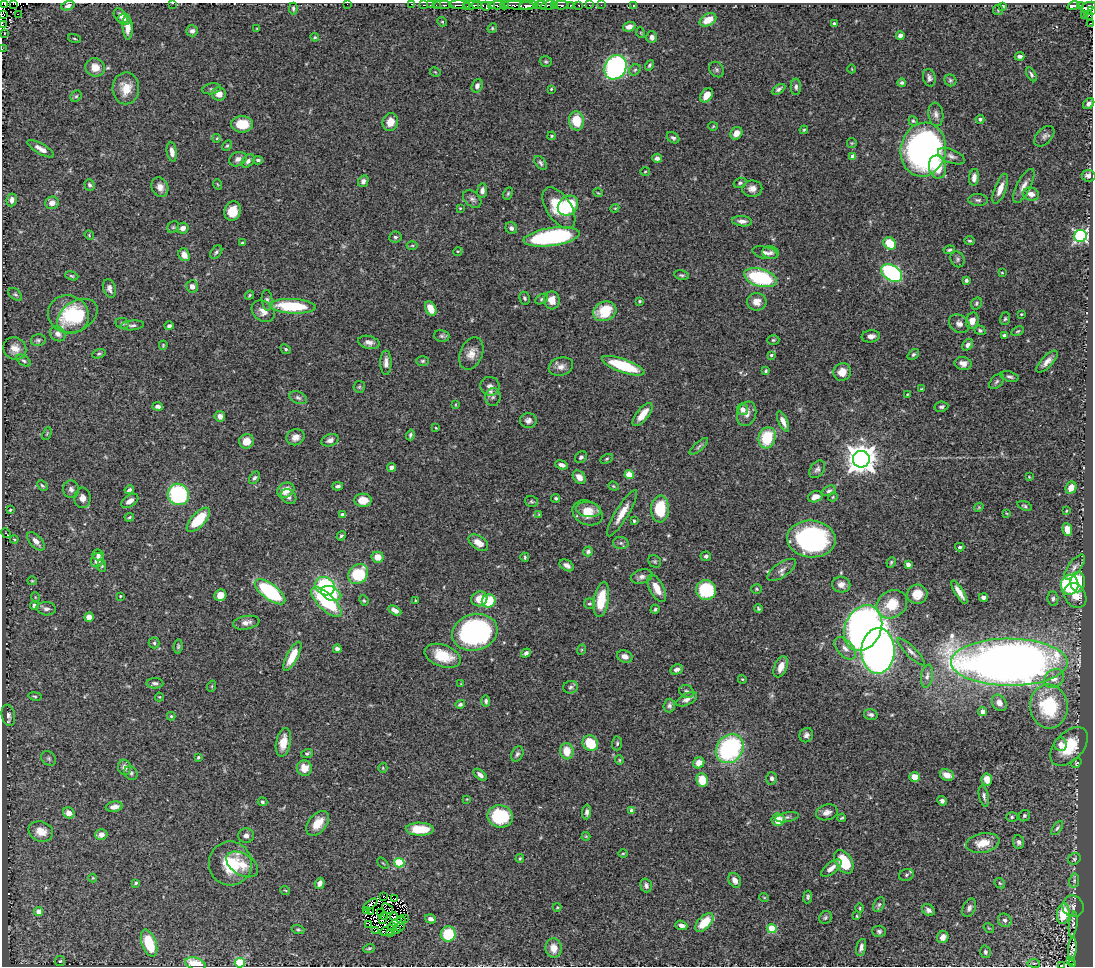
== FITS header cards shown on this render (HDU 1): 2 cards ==
NAXIS1  =                 1091
NAXIS2  =                  964

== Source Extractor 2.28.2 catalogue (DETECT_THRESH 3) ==
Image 1091 x 964 px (HDU 1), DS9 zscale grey, 1 PNG px = 1 image px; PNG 1095 x 968 px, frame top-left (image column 1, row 964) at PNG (2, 3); each listed source drawn as its Kron ellipse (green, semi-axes under 4 px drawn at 4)
Background 0.569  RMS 0.035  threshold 0.105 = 3 sigma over >= 5 px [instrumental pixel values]
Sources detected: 496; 8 with non-positive FLUX_AUTO (blend fragments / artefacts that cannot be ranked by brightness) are neither listed nor drawn; the other 488 listed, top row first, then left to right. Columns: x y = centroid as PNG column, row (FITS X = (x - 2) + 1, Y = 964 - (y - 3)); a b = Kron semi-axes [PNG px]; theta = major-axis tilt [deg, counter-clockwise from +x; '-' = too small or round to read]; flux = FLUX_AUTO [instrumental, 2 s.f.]
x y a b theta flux
4 3 2 2 - 21
13 3 3 2 - 3.3
172 3 3 2 - 24
347 4 2 2 - 14
412 4 3 2 - 8.8
423 5 2 2 - 3.3
430 5 2 2 - 5.8
436 5 2 2 - 13
442 5 9 2 0 14
460 5 10 2 -3 37
471 5 7 3 -1 130
477 5 5 2 - 110
497 5 7 3 -1 230
504 5 4 3 - 82
518 5 16 3 -2 280
541 5 6 2 2 92
548 5 7 3 19 190
555 5 3 2 - 13
561 5 8 3 -1 83
570 5 3 3 - 68
579 5 3 2 - 11
589 5 3 2 - 4.9
601 5 2 2 - 5.6
634 5 3 3 - 2.2
68 6 7 4 15 7.3
486 6 5 4 - 100
491 6 3 3 - 170
529 6 10 4 6 590
1003 6 4 3 - 2.4
1074 6 6 3 15 120
1080 6 4 3 - 96
466 7 2 2 - 24
1088 7 8 4 21 320
293 8 6 4 88 3.9
998 10 5 5 - 2.7
1091 11 3 2 - 15
18 14 3 2 - 11
3 15 4 2 - 24
1084 15 2 2 - 11
1089 15 4 2 - 6.5
121 16 8 5 -46 12
124 19 7 5 -10 8.8
708 20 9 6 28 35
442 22 5 4 - 3
1090 23 2 2 - 5.7
834 24 4 3 - 5.3
2 25 3 2 - 63
128 27 12 5 -86 22
629 27 6 5 - 13
257 28 4 2 - 1.9
492 28 5 4 - 2.8
192 31 6 5 - 7.1
4 33 2 2 - 1.4
641 33 5 3 - 1.9
900 36 4 4 - 10
315 37 4 4 - 2.5
652 37 6 5 - 10
74 39 6 3 -19 2.5
2 49 2 2 - 2.9
1020 56 5 3 - 7.4
546 61 6 5 - 3.8
649 65 5 4 - 4.4
95 67 10 9 - 25
616 67 13 10 61 550
852 69 4 2 - 1.5
635 70 6 5 - 4.4
717 70 8 6 -47 6
435 72 5 3 - 2.2
1031 74 7 4 -59 5.7
929 78 9 6 -78 7.8
950 80 6 5 - 4.4
902 83 4 4 - 4.7
477 86 7 5 71 9.5
796 87 8 5 90 6
126 88 16 13 88 38
212 89 9 5 10 5.7
551 89 3 2 - 2.1
779 89 7 4 32 6.1
219 94 7 6 - 20
706 95 8 5 53 29
76 96 6 5 - 3.5
1089 104 6 5 - 7.8
936 114 12 7 -83 11
980 119 4 4 - 4.6
576 121 9 7 -80 61
913 121 5 4 - 3.9
390 122 9 7 74 24
242 124 11 8 0 49
713 126 5 4 - 2.5
804 130 4 3 - 2.6
736 133 6 5 - 17
552 136 4 3 - 2.7
1044 136 12 7 47 8.9
217 138 4 3 - 2.1
673 138 7 5 -35 5.5
852 143 5 5 - 2.5
227 146 5 4 - 3.1
41 149 15 5 -30 15
923 150 27 22 78 930
172 152 9 5 -81 16
853 156 4 4 - 14
951 156 14 6 -22 11
657 158 5 4 - 8.8
238 159 9 7 23 12
258 160 5 3 - 4.5
248 161 7 5 49 6.6
540 163 8 5 -51 5.5
937 167 11 8 -79 53
645 172 5 3 - 2.4
1088 176 7 5 -6 10
974 177 8 5 82 14
363 181 6 5 - 9.3
740 183 6 5 - 4.4
217 184 5 3 - 2
90 185 6 5 - 4.8
1024 186 19 7 62 18
160 187 10 8 -65 15
752 189 10 8 1 14
1000 189 16 5 69 22
482 190 7 5 83 8.8
508 193 6 4 64 3.4
598 193 5 3 - 2
1031 194 8 6 -13 16
472 199 10 7 -41 8.6
12 200 6 5 - 12
978 200 10 6 -1 6.2
52 203 7 6 - 18
568 206 11 9 40 160
460 208 4 4 - 2.2
559 208 23 12 -57 87
615 208 4 3 - 2.4
233 211 10 8 72 41
742 221 10 5 -6 12
173 227 6 5 - 3.7
183 228 6 5 - 15
511 228 6 5 - 8.1
89 235 5 4 - 2.5
1081 236 6 6 - 490
395 237 6 5 - 5.3
552 237 28 9 8 370
970 241 5 4 - 3.5
242 243 4 3 - 3.3
890 243 7 5 -40 59
412 245 5 3 - 2.9
949 250 5 3 - 4.1
458 251 5 3 - 2.3
216 252 7 5 53 4.9
765 253 13 6 -12 11
771 253 8 6 -16 7.3
184 255 6 5 - 21
958 259 8 6 -58 5.5
892 273 11 7 -34 370
1002 273 4 2 - 1.9
681 275 7 4 -11 4.4
72 276 7 4 -19 3.6
760 278 17 9 -16 210
966 280 4 4 - 4.6
192 286 6 5 - 12
109 288 9 6 -75 10
15 294 8 5 -39 4.6
249 295 5 3 - 2.5
524 298 6 5 - 5.2
542 299 7 4 27 4.5
267 300 10 5 -84 7.7
552 300 9 8 - 25
639 301 4 3 - 2.8
757 302 10 8 3 19
976 303 6 5 - 4.5
293 306 23 7 -3 140
431 309 8 5 -63 32
263 311 12 9 -38 20
605 311 12 9 24 76
68 314 20 19 - 78
1021 314 3 2 - 2.2
77 316 22 14 32 160
1005 319 6 5 - 4
972 321 8 6 74 20
122 323 7 5 -11 5
959 324 11 8 -31 12
132 325 12 5 5 7.4
169 326 5 4 - 6.2
980 330 5 4 - 4.3
1018 331 6 3 27 2.9
58 334 8 7 - 14
1004 335 4 3 - 5.1
442 336 8 5 -14 6
871 336 9 6 7 12
38 340 7 6 - 5.3
773 340 6 5 - 3.5
369 342 11 6 -14 11
163 345 5 3 - 2.5
968 345 6 5 - 9.4
15 348 12 11 - 22
286 349 5 4 - 3.7
471 353 17 11 67 24
99 354 7 4 20 3.8
913 354 6 4 39 4.2
771 355 4 3 - 4.6
24 361 8 5 -35 5.3
423 361 6 5 - 4
1047 362 14 5 46 14
386 363 12 5 90 13
963 363 8 6 -10 13
623 366 22 6 -19 130
561 367 12 9 17 15
766 371 3 3 - 3.1
842 372 9 8 - 26
1009 377 9 5 -17 6.1
997 381 9 5 46 5.1
490 386 10 9 - 14
359 387 6 5 - 3.6
921 389 3 2 - 1.9
907 394 3 2 - 1.6
493 397 9 7 82 9.1
298 398 9 6 -22 6.8
456 405 4 2 - 1.6
158 406 5 4 - 7
941 407 7 5 9 5.1
743 409 6 5 - 17
747 414 12 9 70 17
642 415 14 6 52 32
220 416 5 5 - 13
528 421 8 7 - 11
783 421 11 4 -65 16
436 428 3 3 - 1.9
47 434 7 3 68 2.5
410 435 5 4 - 4.2
295 437 9 8 - 15
767 438 11 8 74 95
330 440 9 6 21 10
246 441 7 7 - 24
699 446 12 4 41 6.2
581 457 7 5 39 5.4
607 459 6 4 29 3.4
861 459 8 8 - 3600
562 465 7 4 -19 11
392 467 4 4 - 9
817 469 10 6 55 8
629 475 4 4 - 68
579 477 7 5 -48 18
1029 477 4 3 - 2
254 478 7 4 55 5.2
42 486 6 3 -45 3.6
338 486 5 3 - 5.5
614 486 5 4 - 2.9
1071 488 6 5 - 22
71 489 9 8 - 10
129 490 5 3 - 5.1
286 490 9 7 24 31
829 491 7 5 24 6.4
178 494 11 10 - 220
288 497 8 6 -40 9.4
815 497 7 5 19 19
833 497 5 4 - 2.4
83 498 10 8 -86 14
556 498 4 4 - 3.8
363 500 8 6 -4 33
130 501 9 5 35 14
532 501 6 5 - 4.1
1025 506 7 4 -19 4.2
979 507 5 3 - 2.2
660 509 13 9 88 97
10 510 3 3 - 2.8
589 510 12 7 -8 20
1066 511 4 3 - 2.2
587 513 16 12 -25 34
622 513 27 6 59 29
1006 513 4 2 - 1.8
343 515 4 4 - 15
539 515 4 3 - 3.2
129 517 5 3 - 2.5
198 520 15 7 47 89
634 521 3 3 - 3.5
1067 530 6 5 - 23
6 533 5 2 - 1.7
341 536 5 4 - 3.9
14 539 4 3 - 2.2
811 539 24 18 -5 380
36 541 11 6 -47 16
478 543 11 6 -34 28
621 543 7 6 - 6.1
960 547 5 4 - 3.9
588 551 5 5 - 5.1
98 555 6 5 - 7.4
706 556 5 4 - 5.6
378 557 6 5 - 28
525 557 5 3 - 2.7
97 560 7 6 - 20
655 561 7 5 -43 4.3
891 562 5 3 - 3.2
908 564 4 4 - 13
567 565 8 5 -30 9.5
102 566 6 4 -85 3.1
1074 567 15 6 52 9.9
782 570 17 7 34 14
358 574 11 9 46 120
642 577 11 7 17 11
32 581 5 4 - 2.5
1078 582 10 7 88 83
841 585 9 8 - 14
1070 585 10 8 85 210
325 586 10 8 -35 200
657 588 15 7 -63 30
757 589 5 4 - 3.3
706 590 10 9 - 130
270 592 18 8 -37 230
959 592 13 4 -58 18
331 593 11 7 -23 44
917 594 10 9 - 30
220 595 6 6 - 22
1075 595 13 10 -60 41
120 596 3 2 - 1.9
35 597 5 3 - 1.8
984 597 4 3 - 8.4
479 599 8 7 - 37
1053 599 7 5 -85 5.5
364 600 5 4 - 2.8
601 600 17 7 80 70
416 601 3 3 - 2.2
489 601 7 6 - 76
326 602 19 8 -44 190
589 604 5 5 - 4.1
892 604 16 13 33 59
34 605 4 4 - 9.4
46 609 10 6 -4 10
655 609 5 4 - 4
758 609 4 3 - 3.4
395 610 7 4 -29 12
89 617 5 4 - 24
246 623 13 6 11 14
863 628 24 18 65 1600
475 632 23 18 16 440
154 643 5 5 - 4
178 646 7 4 83 3.7
845 648 13 8 -48 17
337 649 4 4 - 8.4
581 650 5 3 - 2.4
878 651 23 16 87 1900
911 652 19 5 -45 12
526 653 5 4 - 7.9
292 656 16 5 62 45
443 656 19 11 -19 66
625 656 8 6 -20 12
1009 662 58 23 0 2700
781 667 11 6 67 22
677 669 6 5 - 8.8
927 676 11 6 80 11
1054 678 11 8 37 23
742 679 4 3 - 2.1
155 683 8 5 -2 5.4
461 684 4 4 - 1.9
212 686 6 3 72 2.4
570 687 7 6 - 5.6
687 692 7 6 - 6.8
35 696 7 3 -9 3.1
159 697 4 4 - 2.4
687 699 11 5 27 11
486 701 5 4 - 5.6
999 703 9 6 -55 16
460 704 5 4 - 4.8
669 705 7 6 - 6.3
1049 706 22 19 -85 170
983 712 4 4 - 13
8 715 11 6 -78 9
871 715 7 5 -14 7.2
171 716 4 4 - 2.9
806 735 7 6 - 9.3
283 742 14 7 79 32
590 743 8 7 - 67
617 743 7 5 87 4.1
1060 744 7 6 - 14
1069 746 23 14 47 79
730 749 15 13 52 340
567 751 8 6 -79 38
307 753 6 4 21 3.4
517 754 8 5 60 5.9
198 757 3 3 - 3
49 758 8 6 -38 6.2
619 760 4 4 - 2.8
699 763 6 5 - 24
1076 763 5 4 - 3
125 767 7 6 - 13
304 768 8 7 - 28
383 768 5 4 - 2.6
131 773 7 6 - 5.4
480 775 8 4 -40 9.2
947 775 7 5 -24 23
915 777 5 4 - 36
772 778 6 5 - 6.5
987 779 6 5 - 29
702 780 7 5 -82 49
984 796 11 5 -79 6.7
467 799 4 4 - 1.8
942 801 5 4 - 7.6
262 802 5 4 - 4
114 807 8 5 8 14
632 811 4 4 - 19
587 812 7 4 88 8
827 812 11 7 15 13
69 813 6 5 - 18
500 816 13 11 -9 140
1024 816 6 5 - 4.3
787 817 12 5 10 6.2
1012 817 6 5 - 4.4
842 818 4 2 - 2.9
778 820 6 6 - 37
318 823 14 9 51 38
1057 828 8 4 55 4.7
420 829 14 6 -1 57
41 831 12 10 -19 30
101 835 6 5 - 18
246 836 8 7 - 9.4
586 836 4 4 - 2.3
1018 842 7 5 -82 7.4
983 843 17 9 11 47
623 853 4 3 - 2.2
520 858 4 3 - 2.9
1074 859 6 5 - 4.1
844 862 13 8 -59 87
230 863 22 21 - 95
383 863 7 2 -44 2.1
399 863 5 4 - 150
242 864 17 10 -31 34
831 868 12 5 37 15
906 875 7 6 - 5.8
93 878 4 4 - 2.2
735 880 8 6 -60 13
1074 881 7 5 79 5
136 883 4 3 - 3.4
320 883 6 5 - 11
1000 883 6 4 -45 3.2
646 885 7 5 -72 8.3
285 890 5 3 - 2.1
384 896 3 2 - 2.2
764 897 5 3 - 2.1
808 897 6 4 82 3.9
395 898 3 2 - 4.3
370 904 8 3 38 2.7
879 904 8 5 62 4.9
1073 906 11 10 - 13
557 907 4 4 - 2.2
387 908 6 3 -40 1.1
860 908 5 3 - 2.4
969 908 10 6 65 9.5
928 910 7 5 -33 7.9
366 911 3 2 - 2.4
370 911 3 2 - 5
39 912 4 4 - 29
381 913 3 2 - 3.3
1063 914 10 6 85 78
384 916 2 2 - 4.2
394 916 4 3 - 5
857 916 4 3 - 2.1
405 918 3 2 - 1.9
825 918 7 6 - 4.5
430 919 5 4 - 9
383 920 3 2 - 1.4
401 920 4 2 - 8.1
1005 920 7 6 - 7.5
704 922 11 6 45 63
369 924 3 2 - 3
681 925 6 4 -21 9.9
1073 925 13 4 84 5.7
400 926 5 2 - 0.81
392 927 4 2 - 0.67
989 928 6 3 -33 2.7
772 929 4 4 - 110
298 930 6 4 -16 3.6
387 930 8 2 20 0.57
396 930 3 3 - 0.88
376 931 4 2 - 3.6
879 931 7 5 -4 5.6
390 933 3 2 - 1.9
448 934 7 7 - 93
943 937 6 5 - 16
149 943 14 7 -70 97
861 947 9 4 76 8.8
369 948 6 3 20 3.1
554 948 10 8 -87 28
1072 949 11 3 84 6.6
985 952 6 5 - 5.2
1070 960 4 2 - 2.7
60 961 5 5 - 3.1
240 963 5 4 - 150
1034 963 6 3 -7 3.2
1073 963 3 2 - 1.2
195 964 11 6 -17 52
1061 965 3 2 - 3.9
At the frame edge (FLAGS 8, measured only in part): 13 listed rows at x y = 4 3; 13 3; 172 3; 347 4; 412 4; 1091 11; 3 15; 1089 15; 2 25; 2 49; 240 963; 195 964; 1061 965
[8 non-positive-flux detections neither listed nor drawn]